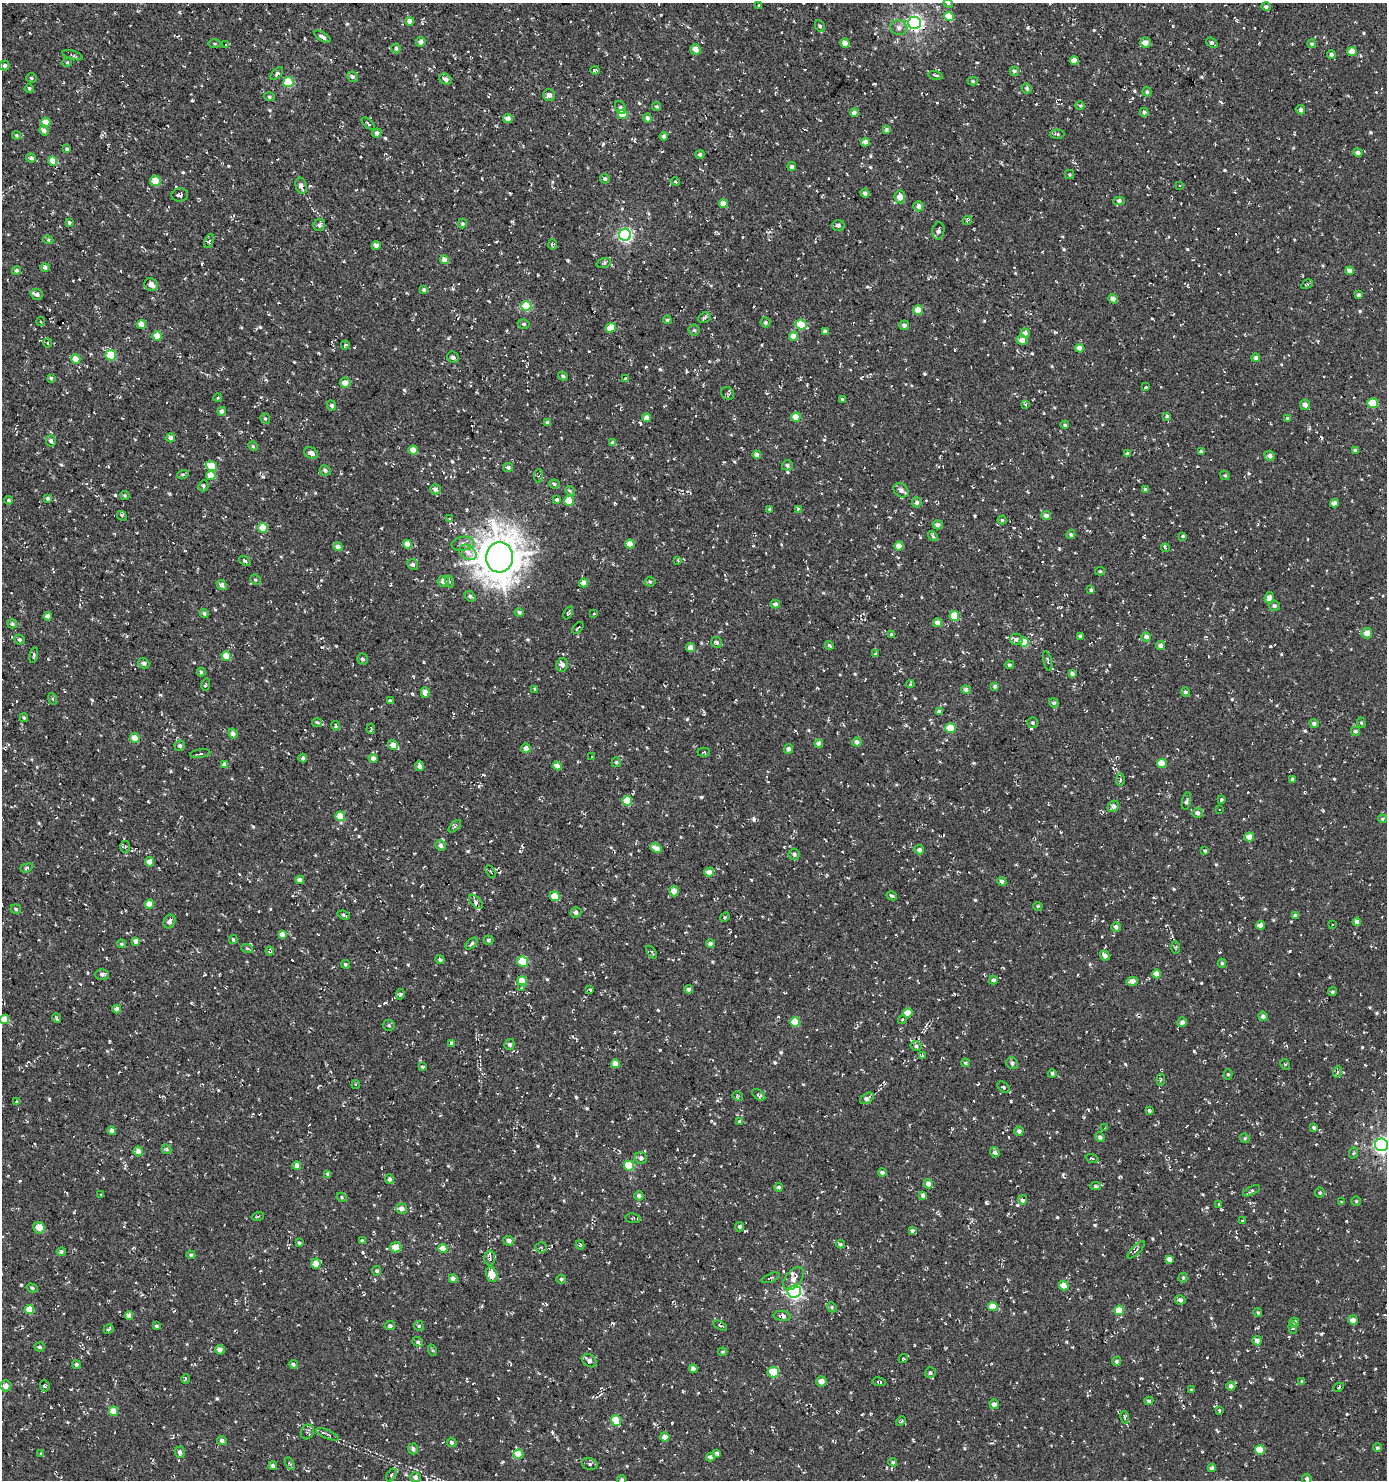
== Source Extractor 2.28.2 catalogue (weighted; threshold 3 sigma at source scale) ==
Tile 11 of 4 x 4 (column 3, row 3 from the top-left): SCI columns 3021-4405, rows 1479-2956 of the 5972 x 5915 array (HDU 1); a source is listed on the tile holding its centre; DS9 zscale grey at full resolution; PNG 1389 x 1482 px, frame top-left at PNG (2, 3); each listed source drawn as its Kron ellipse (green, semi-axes under 4 px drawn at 4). Shown black and unused: <1% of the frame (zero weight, under 3 of 4 exposures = <1% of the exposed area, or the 3 px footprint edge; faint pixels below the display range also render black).
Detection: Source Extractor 2.28.2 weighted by HDU 2 'WHT'; one run over the whole footprint, this tile lists its part. Background 0.0031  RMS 0.0053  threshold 0.024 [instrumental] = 3 sigma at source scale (4.5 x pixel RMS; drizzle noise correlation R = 1.50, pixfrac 1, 0.0396/0.0396 arcsec/px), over >= 5 px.
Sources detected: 906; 39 cosmic-ray / hot-pixel residue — neither listed nor drawn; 6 inside a brighter listed object's ellipse — not listed separately; of the other 861, all 500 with FLUX_AUTO >= 0.671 (the completeness limit of this list) listed and drawn (361 fainter detections not listed), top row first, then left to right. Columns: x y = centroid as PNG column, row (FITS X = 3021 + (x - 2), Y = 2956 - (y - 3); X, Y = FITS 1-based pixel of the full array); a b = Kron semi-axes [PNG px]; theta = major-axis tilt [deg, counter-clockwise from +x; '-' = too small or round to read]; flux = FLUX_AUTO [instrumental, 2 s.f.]
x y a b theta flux
948 3 4 4 - 0.73
759 6 3 3 - 0.69
1266 7 5 4 - 1.3
949 16 5 4 - 10
410 21 4 4 - 4.1
914 23 6 6 - 170
820 26 6 4 -61 1.2
899 27 8 7 - 2.3
322 37 9 4 -30 2.2
421 42 5 5 - 2.5
845 43 5 4 - 3.9
1145 43 5 5 - 4
1212 43 6 4 -41 1.7
214 44 6 3 0 0.68
1312 44 4 4 - 0.87
225 45 3 3 - 1.6
396 48 5 4 - 1
696 49 5 5 - 3.7
1352 51 4 4 - 5.8
1331 54 4 4 - 1.4
73 55 10 3 -17 0.84
1074 60 4 4 - 5
67 62 5 4 - 0.7
5 66 5 5 - 1.4
595 70 4 3 - 1.2
1014 71 4 4 - 1.2
277 74 8 4 47 1.4
936 75 7 3 -13 1
352 77 5 5 - 1.2
31 78 5 4 - 0.82
446 79 6 5 - 2.2
973 81 5 4 - 0.84
288 82 5 5 - 24
1027 88 5 4 - 1.1
29 89 4 4 - 0.73
1147 92 5 4 - 1.1
549 95 6 6 - 2.5
269 97 5 3 - 0.7
657 106 4 4 - 0.83
1080 106 5 3 - 0.67
620 107 7 5 -66 1.1
1300 110 5 4 - 1.2
1144 112 4 4 - 0.97
854 113 4 4 - 2.4
623 114 5 4 - 12
647 118 4 4 - 1.7
508 119 5 4 - 3
46 122 5 4 - 5.5
368 124 8 3 -41 0.93
886 130 4 4 - 1.4
44 131 5 4 - 2
377 133 5 4 - 1.5
1057 134 7 4 -1 0.81
16 136 4 4 - 0.68
664 136 4 4 - 1.9
865 142 4 4 - 3
67 149 4 3 - 0.77
1358 153 4 4 - 2
700 154 4 4 - 0.85
31 158 4 4 - 1.9
53 161 4 4 - 6.2
792 166 4 4 - 1.2
1070 175 4 4 - 0.77
605 179 4 4 - 1
155 181 5 5 - 6.3
675 182 5 3 - 0.72
1179 185 3 3 - 0.72
301 186 8 5 -76 2.5
865 193 4 4 - 1.7
180 195 8 6 7 1.6
900 197 6 5 - 4.2
1119 201 6 3 -1 1.1
723 204 4 4 - 5.4
918 206 5 5 - 2.5
967 221 5 3 - 0.97
69 222 4 3 - 1
462 223 5 4 - 0.79
319 225 6 5 - 1.7
838 225 6 5 - 1.6
938 231 9 6 80 2.1
625 235 6 6 - 100
48 240 5 4 - 0.72
209 241 7 4 67 1.2
552 245 5 4 - 0.75
376 246 4 4 - 2.8
444 259 4 4 - 4.2
604 263 7 4 17 1
45 267 4 4 - 1.8
16 270 4 4 - 1.3
1350 271 4 4 - 3.9
1307 284 6 4 30 0.81
151 285 7 6 - 3.5
424 290 4 4 - 1.1
37 294 6 5 - 2.4
1359 295 4 3 - 1.9
1113 299 4 4 - 3.6
526 306 5 5 - 26
918 310 5 4 - 7.7
704 318 6 5 - 0.97
667 320 4 4 - 0.95
41 322 4 3 - 0.69
765 322 5 4 - 1.1
141 324 4 4 - 4.7
524 324 6 4 -14 1
801 324 5 5 - 12
904 325 5 4 - 1.8
611 328 5 4 - 10
694 330 5 5 - 1
825 332 4 4 - 2.8
1025 333 5 4 - 2.3
157 336 5 5 - 6.3
793 336 4 4 - 5.8
1022 340 5 5 - 3.6
47 343 4 4 - 0.87
345 345 4 3 - 0.92
1079 348 4 4 - 5.2
111 355 5 5 - 15
453 357 6 5 - 1.4
1256 358 4 4 - 2.2
76 359 5 4 - 6
563 376 5 3 - 1
51 378 4 4 - 0.76
626 379 4 4 - 1.4
345 383 5 5 - 4.4
1145 386 4 3 - 3
728 393 7 6 - 1.2
218 398 4 3 - 0.73
842 399 4 3 - 0.97
1373 403 5 5 - 12
1026 405 4 3 - 0.84
1305 405 5 5 - 2.3
331 406 5 4 - 1.4
222 411 4 4 - 2.4
1167 416 4 3 - 0.99
796 417 4 4 - 7.8
646 418 4 4 - 3.3
265 419 5 4 - 0.7
1288 419 4 4 - 1.5
548 423 4 4 - 1.9
1065 425 4 4 - 0.92
171 438 4 4 - 2.2
51 441 5 5 - 1.8
613 443 4 4 - 2.5
253 446 5 4 - 0.72
413 450 4 4 - 5.8
1355 450 4 4 - 1.7
1201 452 4 4 - 1.7
311 453 7 5 -25 2.6
1127 453 4 4 - 1
757 455 4 4 - 2.7
1270 456 5 5 - 2
787 465 5 5 - 1.4
211 466 6 5 - 9.7
508 467 5 4 - 1.4
325 470 6 5 - 1.5
183 474 6 3 19 0.73
211 475 4 4 - 9
1225 475 5 4 - 0.79
538 476 6 4 88 0.92
554 484 5 4 - 1
203 486 5 5 - 1.1
435 489 5 5 - 2.2
901 490 8 6 -40 2.5
1145 490 4 3 - 1.3
570 491 5 4 - 0.75
125 495 5 4 - 0.72
48 499 4 4 - 1.2
9 500 4 4 - 0.75
557 500 4 3 - 0.97
569 501 5 4 - 12
917 502 5 5 - 1.7
1334 503 4 4 - 3.4
770 509 4 3 - 0.75
799 509 4 3 - 1.8
122 516 5 4 - 0.83
1046 516 5 4 - 2.3
449 519 4 4 - 0.73
1002 520 4 4 - 0.88
938 525 5 4 - 2
263 528 5 4 - 12
1071 535 4 4 - 1.1
933 536 5 4 - 0.93
1183 536 4 3 - 0.76
407 544 4 4 - 5.8
463 544 11 7 10 3
630 544 4 4 - 5.8
899 546 4 4 - 6.2
338 547 5 4 - 2.6
1165 548 4 3 - 2.9
468 552 9 6 -34 3.2
499 557 15 13 86 1300
678 560 3 3 - 0.74
245 561 6 4 -38 1.2
413 564 6 5 - 1.8
1100 571 5 4 - 0.74
255 580 5 4 - 0.78
443 581 6 5 - 4
450 582 6 4 -70 0.96
650 582 5 5 - 0.79
584 583 4 4 - 3.4
222 585 6 4 -41 2.8
1091 590 4 4 - 1.1
470 596 6 4 -37 1.1
1269 597 6 4 64 3.3
775 604 4 4 - 2.3
1274 606 5 5 - 1.5
519 612 4 4 - 1.2
204 613 4 4 - 1.2
568 613 7 3 63 0.77
594 614 4 3 - 0.67
48 616 4 4 - 3
954 616 5 5 - 15
937 623 4 4 - 2.9
12 624 5 4 - 1.1
578 628 7 3 49 0.8
1367 633 5 5 - 4.3
892 634 4 4 - 1.1
1080 636 3 3 - 1.4
1146 637 5 4 - 2.3
19 639 5 5 - 1.1
1016 639 6 5 - 1.7
716 642 5 5 - 1.5
1024 642 5 5 - 15
829 645 4 4 - 0.84
1161 645 4 4 - 2.8
690 647 4 4 - 3.6
876 654 4 4 - 0.81
34 655 8 4 78 1.1
226 656 5 4 - 8.1
362 659 5 5 - 1.2
1048 661 10 3 -77 0.83
144 663 6 5 - 1.5
562 665 7 6 - 2.9
1009 665 4 4 - 0.84
201 672 4 4 - 0.74
1072 673 4 3 - 1.2
206 684 6 3 81 0.72
910 684 4 3 - 0.68
995 686 4 4 - 1
534 689 4 2 - 1.7
966 689 5 4 - 1.6
425 692 5 4 - 4
1185 692 5 4 - 1.2
53 699 6 4 -72 0.81
390 701 4 3 - 1.3
1054 703 5 4 - 0.93
939 712 4 4 - 2
24 718 4 3 - 0.7
317 723 5 4 - 0.84
1033 723 5 5 - 0.77
1314 723 4 4 - 1.6
1361 723 5 4 - 0.72
336 726 5 3 - 0.71
951 728 5 5 - 13
371 729 5 2 - 0.7
1355 731 4 4 - 0.97
233 734 5 4 - 1.8
135 738 5 4 - 5.5
857 742 5 4 - 2
819 743 4 4 - 2.3
393 745 5 4 - 3.8
180 746 5 5 - 1.4
526 748 5 4 - 2.7
788 749 5 4 - 1.7
704 752 6 4 2 0.75
200 754 10 3 8 0.95
591 756 3 3 - 2
303 758 4 4 - 1.2
373 758 4 4 - 2.1
616 762 5 4 - 0.79
1162 763 5 4 - 9.8
224 765 4 4 - 2.5
419 766 5 4 - 2.8
557 766 4 4 - 4.1
1292 779 3 3 - 0.8
1120 780 6 4 82 0.96
1221 799 3 3 - 0.86
627 801 5 4 - 14
1186 801 9 4 79 1.6
1113 806 6 5 - 2.8
1219 809 3 3 - 1.2
1197 813 5 5 - 2
340 816 4 4 - 7.7
1382 819 4 3 - 0.68
455 826 7 3 45 0.87
1249 837 4 4 - 6.9
441 845 5 5 - 2.2
125 847 6 5 - 1.2
656 848 6 4 -27 4.2
919 850 4 4 - 1.9
1205 851 3 3 - 0.95
794 854 6 5 - 1.3
149 862 4 4 - 3.4
26 868 6 4 19 1.2
491 872 7 4 -60 0.95
709 872 5 4 - 3.7
300 880 4 4 - 2.6
1002 881 4 4 - 1.5
674 891 5 5 - 3.9
555 896 5 4 - 10
892 896 5 3 - 0.88
476 902 8 4 -47 2.1
149 904 4 4 - 6.7
1038 906 4 4 - 0.73
16 909 5 4 - 0.82
576 912 5 5 - 1.4
344 915 6 3 -20 1.2
1295 915 4 3 - 1.3
725 917 5 4 - 0.68
169 921 7 5 63 2.2
1357 922 4 4 - 2.2
1332 924 3 3 - 1.4
1260 925 4 4 - 3.6
1116 927 5 4 - 1.7
282 934 4 4 - 3.1
233 940 4 3 - 0.86
489 940 5 4 - 1.5
136 941 4 4 - 3
121 944 5 4 - 0.72
472 944 7 4 44 1
710 944 4 4 - 2
1175 947 6 4 -89 0.69
247 948 6 3 -19 0.71
270 951 4 4 - 0.78
651 952 7 3 -55 0.83
1105 956 5 4 - 2.4
440 960 4 3 - 0.88
523 962 5 5 - 15
1222 963 4 4 - 0.85
345 964 4 4 - 0.9
102 974 7 5 2 1.5
1157 974 4 4 - 4.7
993 980 4 4 - 1.3
522 981 4 4 - 8.9
1132 981 6 4 10 3.9
521 988 4 3 - 0.78
590 989 4 3 - 0.81
689 989 4 4 - 1.5
1332 992 4 4 - 0.85
400 994 5 4 - 1.1
117 1009 4 4 - 3
908 1013 5 4 - 8.6
1263 1016 5 4 - 1.7
56 1018 5 2 - 0.85
5 1019 5 4 - 8
902 1019 4 3 - 0.68
795 1022 5 5 - 16
1182 1022 5 4 - 2
389 1025 6 5 - 1
451 1043 4 3 - 1.9
509 1044 5 4 - 1.3
916 1046 5 4 - 1.5
922 1055 3 2 - 0.91
965 1063 4 4 - 0.77
1012 1063 6 5 - 1.5
615 1064 4 4 - 5
1285 1064 5 4 - 0.79
422 1067 4 3 - 0.78
1337 1072 6 3 72 0.67
1052 1074 4 3 - 0.99
1228 1074 5 4 - 0.89
1161 1080 6 4 84 0.79
356 1085 4 3 - 0.7
1004 1087 7 5 -41 0.87
759 1095 7 4 -38 1
738 1096 5 4 - 0.67
867 1098 7 4 33 2.3
17 1102 4 4 - 0.94
1149 1110 4 4 - 1.1
739 1122 3 3 - 0.88
1105 1128 4 3 - 0.68
1314 1128 4 3 - 1.3
112 1130 4 4 - 2.4
1019 1131 4 4 - 1.6
1100 1137 5 4 - 1.4
1245 1138 5 4 - 0.71
1382 1145 6 6 - 180
166 1149 5 4 - 1
138 1151 5 4 - 3.7
995 1152 5 4 - 1.6
1353 1153 6 3 70 0.68
641 1158 6 6 - 1.7
1092 1158 7 3 -18 0.78
297 1166 4 4 - 3
629 1166 5 5 - 16
882 1173 4 4 - 1.5
328 1174 4 3 - 1.2
389 1179 5 4 - 1.5
928 1184 5 4 - 3
1095 1186 5 4 - 1
779 1187 4 4 - 1.5
1252 1191 9 3 25 1
1320 1193 5 4 - 0.86
100 1195 3 2 - 0.79
923 1195 4 4 - 1.8
639 1196 4 4 - 1.3
342 1197 5 4 - 0.75
1023 1200 4 4 - 2.6
1356 1201 4 4 - 0.7
1341 1202 3 2 - 0.7
1219 1204 3 3 - 2.7
401 1209 5 5 - 3.3
258 1216 6 3 14 0.67
633 1218 7 5 -8 0.85
1242 1221 4 3 - 0.69
740 1227 4 4 - 1
39 1228 6 5 - 6.1
912 1231 3 3 - 1.1
362 1241 4 4 - 1.1
509 1241 5 4 - 2
299 1243 3 3 - 0.73
840 1244 4 3 - 0.75
580 1245 4 4 - 0.93
396 1247 6 5 - 5.9
541 1247 6 5 - 0.94
443 1249 4 4 - 7.7
1136 1250 11 3 45 0.93
61 1252 4 4 - 1.4
191 1255 4 4 - 0.91
490 1258 7 5 88 1.5
1169 1259 4 4 - 3.1
316 1264 5 4 - 6.5
377 1271 5 4 - 1.4
492 1274 8 5 -78 7.7
771 1278 9 3 22 0.8
1183 1278 5 4 - 0.8
453 1279 4 4 - 2.8
561 1279 4 4 - 0.96
793 1279 13 7 51 3.7
1064 1286 5 4 - 7
32 1288 5 4 - 0.98
794 1291 7 6 - 120
1180 1300 5 4 - 1.5
993 1306 5 4 - 5.8
832 1307 5 4 - 0.78
30 1309 5 4 - 9
1119 1310 5 4 - 11
1258 1313 4 4 - 0.81
129 1316 4 4 - 3.9
782 1316 9 5 -9 2.3
1353 1320 5 4 - 3.5
1294 1322 5 4 - 1.9
720 1325 7 3 -28 0.67
156 1326 4 3 - 0.99
390 1326 5 4 - 1.4
419 1326 5 4 - 0.84
1293 1328 6 4 -86 0.8
108 1329 5 3 - 0.91
1257 1341 5 4 - 2.9
418 1342 5 4 - 0.99
39 1347 5 4 - 1.2
220 1350 5 4 - 2.8
432 1350 6 4 -70 0.68
723 1352 4 3 - 0.71
903 1359 5 4 - 0.75
589 1361 8 6 -35 2.3
1116 1361 5 4 - 1.3
76 1364 4 4 - 1
293 1364 4 4 - 1
693 1369 4 4 - 3
773 1372 6 5 - 12
930 1373 5 5 - 1.1
186 1379 5 4 - 0.71
821 1381 5 5 - 3.4
1302 1381 4 3 - 0.87
879 1382 7 3 -9 0.82
6 1386 5 5 - 3.7
45 1386 5 5 - 0.82
1231 1386 4 4 - 2.1
1338 1387 6 3 29 0.7
1191 1390 3 3 - 0.68
1149 1401 4 3 - 1.2
994 1404 5 4 - 2.5
113 1411 4 4 - 7.9
1219 1411 3 3 - 0.7
1125 1417 6 3 -84 1.3
616 1420 5 5 - 11
901 1421 5 4 - 0.75
307 1432 7 6 - 1.6
327 1434 12 3 -24 1.3
665 1437 4 4 - 3.6
222 1440 5 4 - 1.6
452 1442 5 4 - 1.1
1377 1448 4 4 - 0.9
413 1449 5 5 - 1.7
1260 1450 5 5 - 13
180 1452 5 4 - 1.9
717 1453 4 3 - 1.2
41 1454 3 3 - 0.93
518 1454 5 4 - 11
710 1457 4 4 - 1.7
893 1462 4 4 - 0.9
290 1464 6 4 -59 0.73
590 1464 8 6 -17 1.1
273 1466 4 4 - 1.5
1212 1468 4 4 - 1.7
391 1475 7 4 59 1.1
415 1477 5 5 - 2.2
622 1479 5 4 - 1
1307 1479 5 4 - 1.1
Overlapping masked pixels (flux is a lower limit): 8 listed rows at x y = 914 23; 46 122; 1350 271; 111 355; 76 359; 1116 927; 1023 1200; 782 1316
Isophote crosses this tile's border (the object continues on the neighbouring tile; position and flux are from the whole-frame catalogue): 4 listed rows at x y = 948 3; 5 1019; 1382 1145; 622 1479